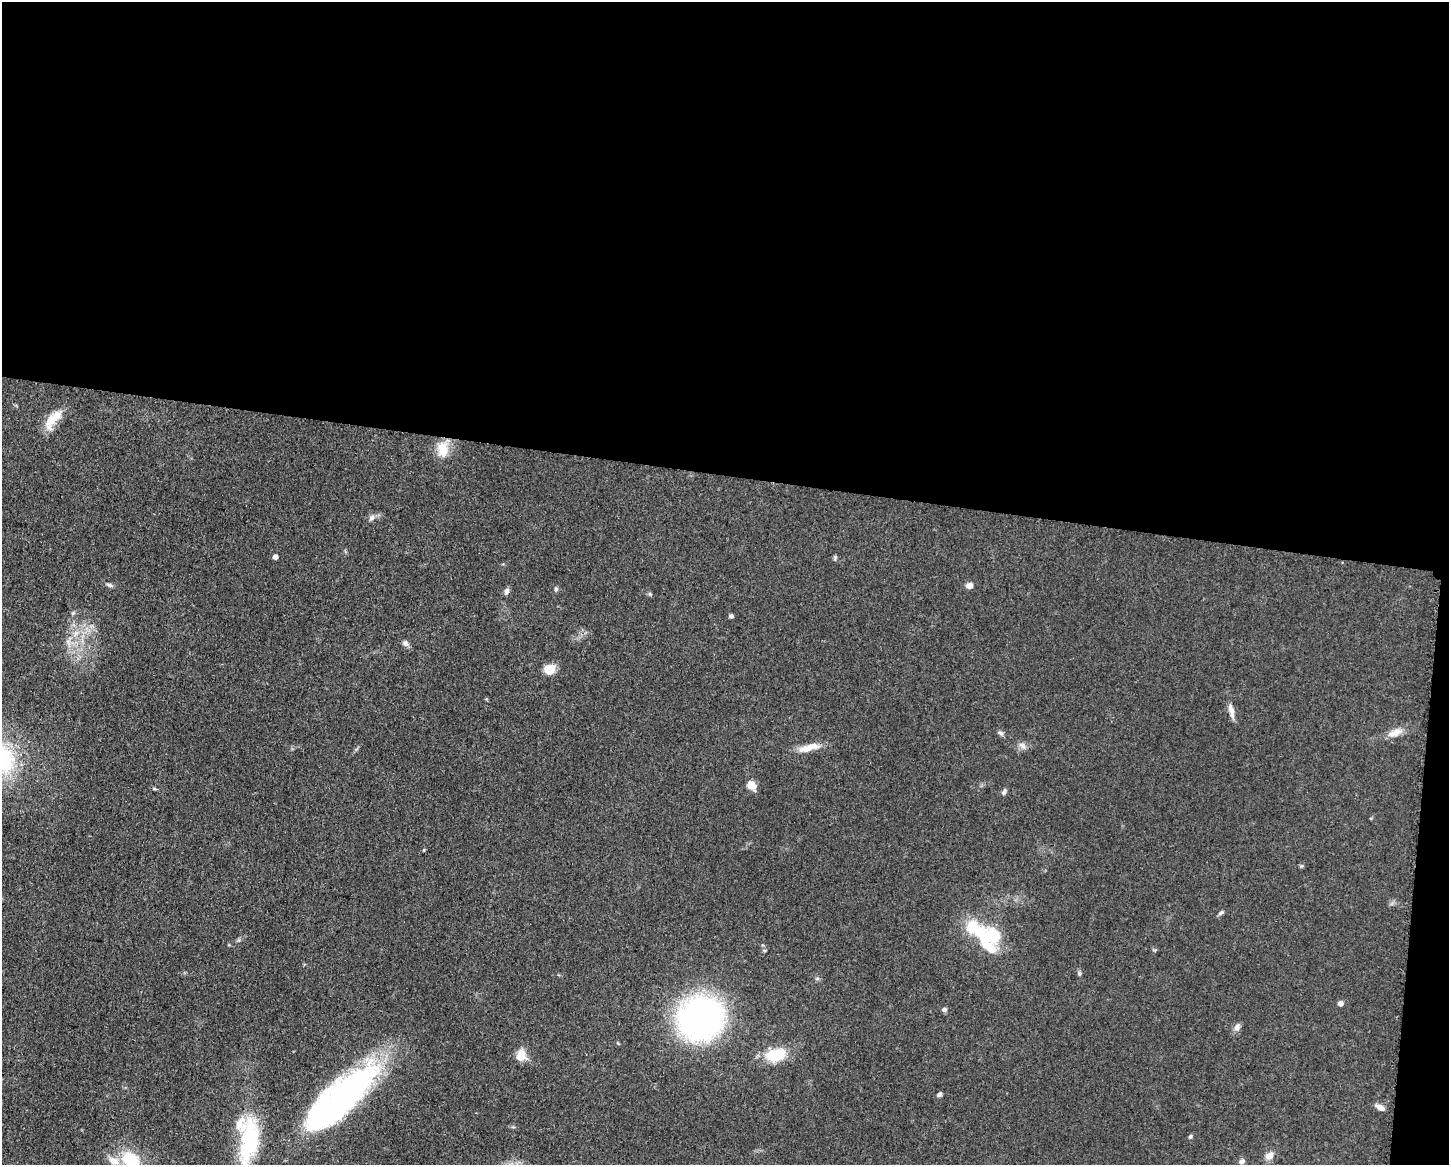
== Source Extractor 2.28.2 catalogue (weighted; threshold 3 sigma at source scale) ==
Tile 3 of 3 x 4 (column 3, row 1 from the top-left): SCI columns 3125-4571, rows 3492-4654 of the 4682 x 4655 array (HDU 1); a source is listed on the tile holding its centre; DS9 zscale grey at full resolution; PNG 1451 x 1167 px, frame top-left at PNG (2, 2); no overlay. Shown black and unused: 42% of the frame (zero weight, under 3 of 5 exposures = <1% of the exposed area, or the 3 px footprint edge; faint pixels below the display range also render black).
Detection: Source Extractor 2.28.2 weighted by HDU 2 'WHT'; one run over the whole footprint, this tile lists its part. Background 0.0601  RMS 0.0056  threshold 0.0251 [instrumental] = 3 sigma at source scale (4.5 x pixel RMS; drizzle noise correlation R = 1.50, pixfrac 1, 0.05/0.05 arcsec/px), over >= 5 px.
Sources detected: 48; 2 inside a brighter object's white glare — not listed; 4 inside a brighter listed object's ellipse — not listed separately; the other 42 listed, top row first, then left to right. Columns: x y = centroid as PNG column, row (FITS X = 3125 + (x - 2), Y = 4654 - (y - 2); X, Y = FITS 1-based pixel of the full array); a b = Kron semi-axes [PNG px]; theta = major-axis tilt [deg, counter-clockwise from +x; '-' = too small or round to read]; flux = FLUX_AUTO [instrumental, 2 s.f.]
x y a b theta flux
51 420 25 12 65 9.9
443 449 21 14 -85 10
372 518 8 6 45 2
275 557 4 4 - 2.8
835 558 8 4 83 0.85
109 585 9 5 -24 1.3
969 586 7 6 - 3.5
556 589 5 5 - 0.98
507 591 8 5 70 1.9
73 613 6 5 - 0.97
731 616 4 4 - 1.8
76 633 7 4 19 1.8
405 643 9 7 -25 1.9
550 669 13 10 24 8
1231 710 20 6 -77 4.1
1001 733 9 5 -27 1.3
1395 733 21 9 20 6.2
1022 745 11 7 -33 2.5
807 748 28 9 12 7.7
3 758 49 29 -58 53
752 785 11 9 -42 5.5
1004 792 9 5 62 1.4
424 850 4 4 - 0.54
1221 913 9 4 35 1.1
993 936 27 20 -33 22
1079 973 7 5 -76 1.1
817 978 6 4 20 0.83
1341 1003 6 5 - 2.3
944 1009 6 5 - 1.5
700 1017 32 30 31 210
1237 1027 10 8 63 2.5
618 1043 5 3 - 0.5
521 1055 14 12 87 7.2
775 1055 27 16 11 17
939 1094 6 5 - 1.3
341 1097 90 28 42 180
1380 1107 12 6 -28 3
1190 1136 6 5 - 0.77
249 1141 53 20 82 53
1270 1156 11 9 36 3.8
130 1160 26 18 -27 22
1242 1161 7 6 - 1.6
Isophote crosses this tile's border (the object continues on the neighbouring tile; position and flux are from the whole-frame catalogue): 3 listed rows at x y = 3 758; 249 1141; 130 1160